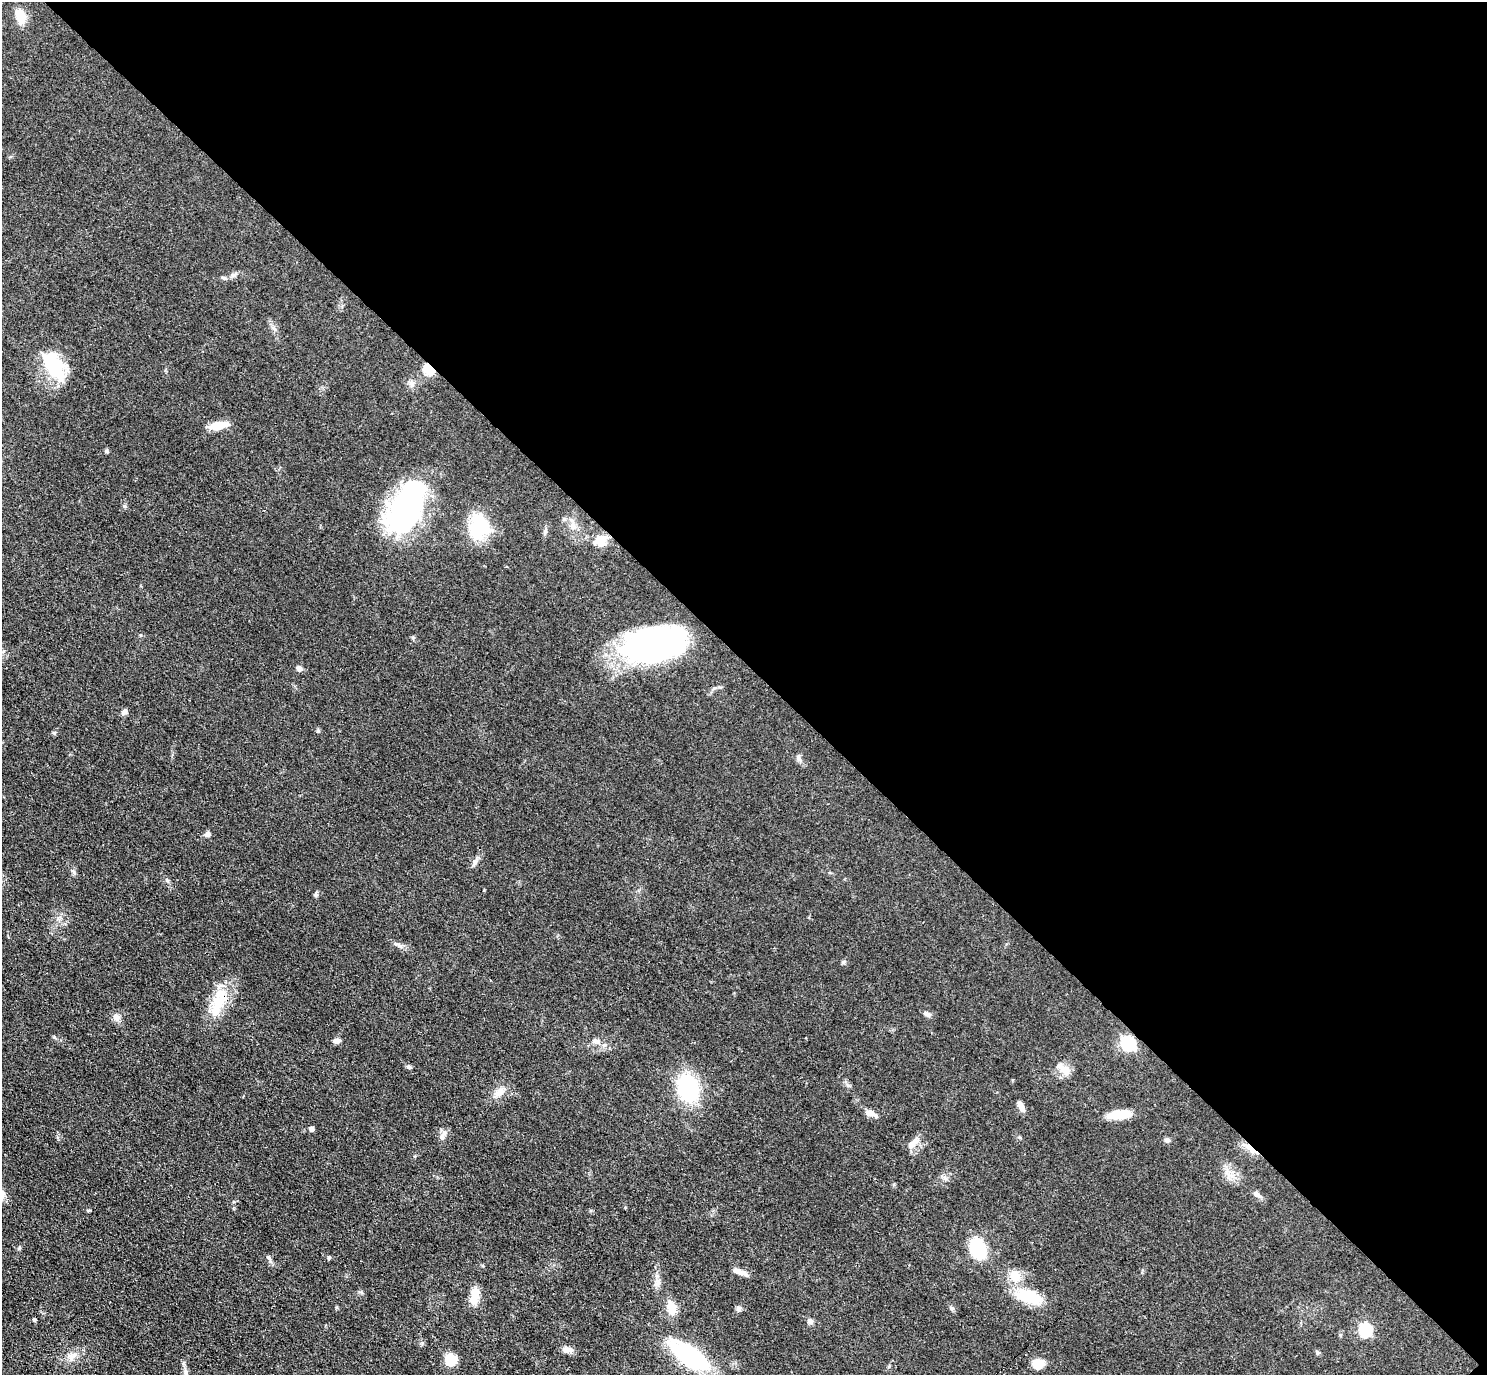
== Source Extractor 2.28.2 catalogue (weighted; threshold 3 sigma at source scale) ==
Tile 8 of 4 x 4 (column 4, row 2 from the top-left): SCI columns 4501-5985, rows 2943-4315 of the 6029 x 6027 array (HDU 1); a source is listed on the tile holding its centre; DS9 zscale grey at full resolution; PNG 1489 x 1377 px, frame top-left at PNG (2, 2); no overlay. Shown black and unused: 48% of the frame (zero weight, under 3 of 4 exposures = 6% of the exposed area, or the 3 px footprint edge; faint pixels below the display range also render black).
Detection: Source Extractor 2.28.2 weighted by HDU 2 'WHT'; one run over the whole footprint, this tile lists its part. Background 0.0495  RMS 0.0064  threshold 0.029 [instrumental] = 3 sigma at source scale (4.5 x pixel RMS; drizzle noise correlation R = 1.50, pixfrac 1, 0.05/0.05 arcsec/px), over >= 5 px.
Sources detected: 60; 1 inside a brighter object's white glare — not listed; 1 inside a brighter listed object's ellipse — not listed separately; the other 58 listed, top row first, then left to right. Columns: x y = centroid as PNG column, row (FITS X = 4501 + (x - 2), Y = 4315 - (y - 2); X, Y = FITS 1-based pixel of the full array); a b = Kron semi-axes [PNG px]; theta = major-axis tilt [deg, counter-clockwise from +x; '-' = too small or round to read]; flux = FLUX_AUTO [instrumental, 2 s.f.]
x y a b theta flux
20 16 15 9 -70 12
224 278 6 4 -18 1
54 366 36 18 -55 34
428 369 6 5 - 40
411 384 9 6 -50 2.2
218 425 20 8 9 10
107 451 6 5 - 1
410 506 66 33 48 120
479 527 24 20 78 34
573 527 8 7 - 2.7
601 540 14 12 31 9.5
654 645 60 31 11 150
299 668 7 6 - 2.2
124 712 8 6 47 1.7
799 758 11 4 -63 1.8
207 834 7 6 - 2.1
475 862 7 4 89 1.5
316 894 6 5 - 1.1
397 944 12 5 -23 2.2
843 962 6 5 - 1.1
218 1002 45 15 73 21
927 1014 12 4 -25 1.6
116 1017 10 9 - 3.1
596 1040 11 4 0 1.9
336 1041 9 6 10 2.1
1128 1043 7 6 - 99
409 1067 7 5 -16 1.2
1064 1069 20 9 -35 6.5
688 1088 20 15 -69 65
499 1092 15 8 40 5.2
1021 1106 12 5 -60 3.9
871 1113 14 8 3 3.5
1120 1114 24 9 8 14
311 1129 5 4 - 2.6
442 1137 10 6 -89 2.5
1167 1140 7 6 - 1.7
912 1144 19 7 41 4.7
1251 1148 20 5 -45 4.8
1256 1194 10 6 -32 2.3
978 1248 17 12 -67 35
329 1258 5 5 - 0.87
739 1272 16 6 -21 4.1
1015 1276 17 14 -59 9.2
474 1296 21 9 80 9.3
1029 1296 35 15 -18 22
671 1308 17 11 -73 7.9
739 1308 7 7 - 1.7
951 1308 7 4 -45 1.1
34 1320 5 4 - 0.82
810 1321 7 7 - 1.9
1365 1330 6 6 - 67
568 1349 14 7 -7 3.4
1317 1353 7 5 -50 1.1
72 1356 13 6 17 3.5
689 1356 43 18 -34 62
451 1359 9 9 - 16
1038 1363 14 11 16 7.6
185 1373 7 4 -90 1.4
Overlapping masked pixels (flux is a lower limit): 3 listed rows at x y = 428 369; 218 1002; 1251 1148
Unlisted compact peaks at least as high as the median listed source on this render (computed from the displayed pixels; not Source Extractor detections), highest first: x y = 318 731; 124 506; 545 531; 270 1261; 1019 1137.